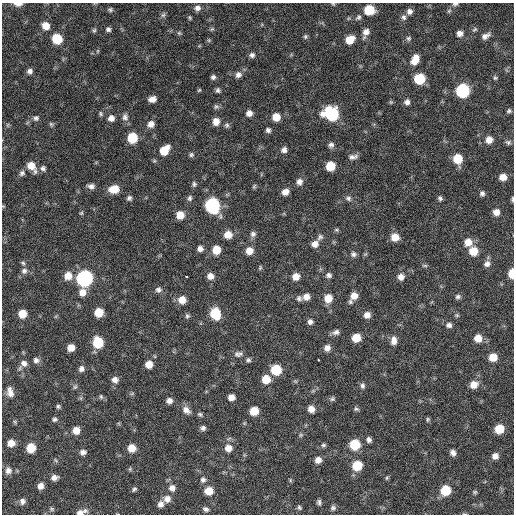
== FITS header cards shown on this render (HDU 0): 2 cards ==
NAXIS1  =                  512 / Axis length
NAXIS2  =                  512 / Axis length

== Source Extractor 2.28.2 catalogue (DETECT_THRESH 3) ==
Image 512 x 512 px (HDU 0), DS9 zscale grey, 1 PNG px = 1 image px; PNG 516 x 516 px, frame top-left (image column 1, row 512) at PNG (2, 3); no overlay
Background 104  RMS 11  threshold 33.1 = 3 sigma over >= 5 px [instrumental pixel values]
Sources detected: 198; all 198 listed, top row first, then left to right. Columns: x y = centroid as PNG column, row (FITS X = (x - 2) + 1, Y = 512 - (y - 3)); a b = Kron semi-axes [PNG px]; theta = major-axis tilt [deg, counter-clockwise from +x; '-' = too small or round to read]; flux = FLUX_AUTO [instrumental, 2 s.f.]
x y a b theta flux
18 4 8 4 1 4500
333 4 6 3 -44 720
455 4 7 4 8 1600
197 8 8 7 - 3300
110 10 6 5 - 1400
369 10 7 7 - 22000
409 11 7 6 - 2900
449 11 6 5 - 1200
163 15 6 6 - 1600
358 17 8 6 56 1800
404 17 8 7 - 2200
190 18 7 4 -83 970
46 26 7 7 - 7900
108 29 6 5 - 1800
212 29 6 4 44 1100
475 29 6 5 - 1300
94 30 6 5 - 1200
366 32 9 7 64 4600
179 33 7 4 -44 1100
460 33 7 6 - 3700
305 36 6 6 - 1300
486 36 11 6 30 3700
408 38 7 6 - 1600
57 39 8 7 - 21000
350 40 8 7 - 10000
98 51 6 4 89 840
252 55 7 6 - 2200
415 60 12 8 64 8700
30 71 6 6 - 2600
238 75 8 8 - 3300
213 77 6 6 - 2000
495 78 6 5 - 1100
419 79 7 7 - 31000
199 90 6 4 43 840
218 90 6 5 - 1700
462 91 8 8 - 91000
152 99 7 5 12 4300
391 102 5 5 - 950
407 102 6 6 - 2900
216 106 7 6 - 1600
509 111 5 5 - 1400
249 113 6 6 - 4200
101 114 6 5 - 1200
323 114 8 7 - 5100
332 114 10 8 -60 57000
125 117 10 8 89 3100
276 117 7 7 - 9100
36 118 7 7 - 1900
111 118 8 8 - 3800
216 121 8 7 - 6100
51 124 6 5 - 1100
151 124 8 7 - 4200
227 125 7 6 - 1600
268 130 4 4 - 2100
132 138 7 7 - 24000
489 140 8 7 - 5600
508 142 8 6 -28 1700
331 145 7 6 - 2500
164 150 10 7 49 15000
284 150 6 6 - 2900
191 155 6 5 - 1400
353 157 10 5 7 2900
458 159 7 7 - 17000
31 166 11 7 -53 8900
330 166 7 7 - 16000
43 168 7 6 - 2000
22 173 8 7 - 2200
503 177 7 6 - 6200
299 182 8 7 - 3500
194 184 7 5 -83 1600
91 186 8 5 -2 2800
254 186 7 5 69 980
114 189 9 7 8 12000
285 192 7 6 - 5300
482 193 7 6 - 2000
129 198 6 6 - 1800
189 198 8 6 69 1900
348 198 8 7 - 2400
440 198 6 5 - 1700
512 199 6 3 87 1200
212 205 9 8 - 120000
496 212 7 7 - 4900
81 213 6 4 45 980
180 215 7 7 - 9400
336 230 7 4 -19 1200
253 234 7 7 - 2500
228 235 8 7 - 8200
320 237 9 7 51 2000
395 237 7 7 - 9200
468 242 9 8 - 7900
315 244 8 7 - 4700
200 249 6 6 - 3400
216 250 8 7 - 11000
249 251 7 7 - 7400
473 251 8 8 - 13000
353 254 8 7 - 2300
23 263 5 5 - 1400
487 264 9 8 - 3500
425 266 8 4 -1 1100
260 268 6 4 70 1000
24 271 9 8 - 3000
512 273 7 4 88 16000
329 275 7 6 - 2300
68 276 9 8 - 8600
186 276 3 3 - 4000
210 276 7 7 - 4700
296 276 7 6 - 6500
401 277 8 7 - 4300
84 278 8 8 - 190000
158 290 8 7 - 2600
82 292 9 8 - 5800
354 296 7 7 - 6000
306 297 7 7 - 4800
458 297 7 6 - 1900
299 298 8 7 - 2200
328 298 8 8 - 9700
182 300 8 8 - 8500
350 302 6 6 - 1400
99 312 7 7 - 13000
22 314 7 6 - 11000
215 314 9 7 -71 26000
367 315 7 7 - 4300
457 315 6 5 - 1100
187 316 6 6 - 1500
310 322 6 6 - 2400
449 325 7 6 - 2600
336 332 9 6 16 2800
356 338 7 7 - 12000
478 338 7 7 - 7800
394 340 10 7 -89 4800
98 343 8 7 - 28000
71 348 6 6 - 6700
327 348 7 7 - 4300
240 353 9 7 -29 2200
237 354 10 6 -54 2200
493 357 7 6 - 11000
36 360 8 7 - 2800
248 360 7 6 - 1600
318 360 3 3 - 17000
24 363 9 8 - 3900
149 364 7 6 - 7500
81 369 7 6 - 2800
276 370 8 7 - 24000
266 379 7 7 - 12000
115 380 7 7 - 4000
474 385 8 8 - 7100
362 386 8 6 -87 2100
75 387 7 5 53 1300
10 392 12 8 -76 5500
101 397 7 5 -74 1200
231 397 6 6 - 4800
332 399 7 6 - 1500
169 401 6 6 - 3300
58 406 4 4 - 1300
311 409 7 6 - 5700
356 409 7 5 -28 1500
186 410 12 8 -40 4600
254 411 7 6 - 13000
200 414 6 5 - 1400
55 419 6 5 - 1600
428 419 6 4 84 1000
203 428 6 6 - 2300
499 429 7 7 - 16000
76 430 7 7 - 7400
301 435 5 5 - 1100
369 440 6 5 - 2400
11 443 7 7 - 6400
355 444 7 7 - 26000
323 445 7 5 1 1400
31 448 7 6 - 16000
132 448 7 7 - 8900
228 448 9 8 - 5900
83 452 7 6 - 2800
453 453 6 5 - 2900
495 456 7 6 - 4100
318 460 7 6 - 5100
357 466 8 7 - 22000
8 470 9 8 - 3700
54 477 7 6 - 3500
387 478 6 4 62 930
203 480 7 7 - 2300
290 480 6 4 -73 820
40 486 6 6 - 4400
172 488 9 8 - 4200
134 489 7 5 55 1400
445 490 7 7 - 23000
209 491 8 7 - 11000
475 492 6 5 - 1100
167 499 9 9 - 5100
22 501 8 7 - 2800
319 502 6 5 - 1700
161 504 8 7 - 3800
299 507 7 5 -57 1400
333 508 7 6 - 1900
52 509 7 5 -22 1200
206 509 7 5 -30 2000
80 513 12 6 12 4200
464 514 7 3 -8 780
At the frame edge (FLAGS 8, measured only in part): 7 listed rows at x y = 18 4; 333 4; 455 4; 512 199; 512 273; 80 513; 464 514